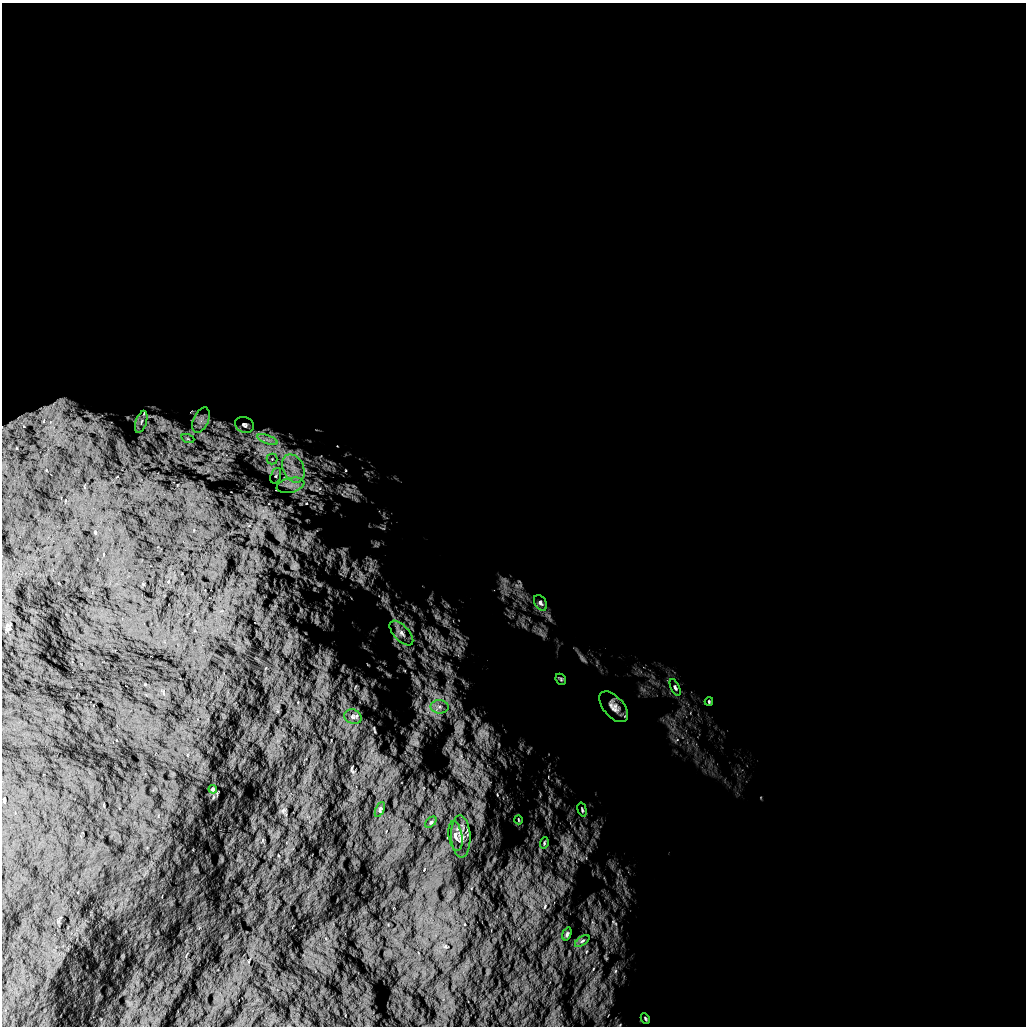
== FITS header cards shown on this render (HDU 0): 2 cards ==
NAXIS1  =                 1024 /
NAXIS2  =                 1024 /

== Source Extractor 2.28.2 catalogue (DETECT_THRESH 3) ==
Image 1024 x 1024 px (HDU 0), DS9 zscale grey, 1 PNG px = 1 image px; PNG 1028 x 1028 px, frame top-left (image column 1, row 1024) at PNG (2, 3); each listed source drawn as its Kron ellipse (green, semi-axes under 4 px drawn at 4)
Background 5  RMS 940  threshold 2830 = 3 sigma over >= 5 px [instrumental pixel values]
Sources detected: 28; all 28 listed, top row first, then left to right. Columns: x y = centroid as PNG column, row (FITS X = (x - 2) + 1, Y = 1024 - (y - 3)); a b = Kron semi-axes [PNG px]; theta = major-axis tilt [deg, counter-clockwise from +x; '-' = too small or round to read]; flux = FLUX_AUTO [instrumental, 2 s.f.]
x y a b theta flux
201 420 13 7 66 450000
141 422 11 5 72 300000
244 425 10 7 -25 220000
188 439 6 4 -19 100000
267 440 10 3 -21 220000
272 459 5 5 - 130000
293 468 15 10 -64 980000
276 476 8 5 71 170000
291 485 14 7 13 530000
540 603 8 5 -59 160000
401 633 15 7 -47 460000
561 679 6 4 -47 82000
675 687 9 4 -65 120000
709 702 4 3 - 58000
439 707 9 6 -1 320000
614 707 18 10 -49 500000
353 717 9 7 -24 190000
213 789 4 3 - 68000
380 809 8 4 64 98000
582 810 7 4 -74 89000
519 820 4 3 - 46000
431 822 6 4 45 89000
455 836 15 7 -80 290000
461 836 21 9 -87 620000
544 843 6 3 73 69000
567 934 7 3 71 97000
582 941 8 4 35 120000
645 1018 5 3 - 66000